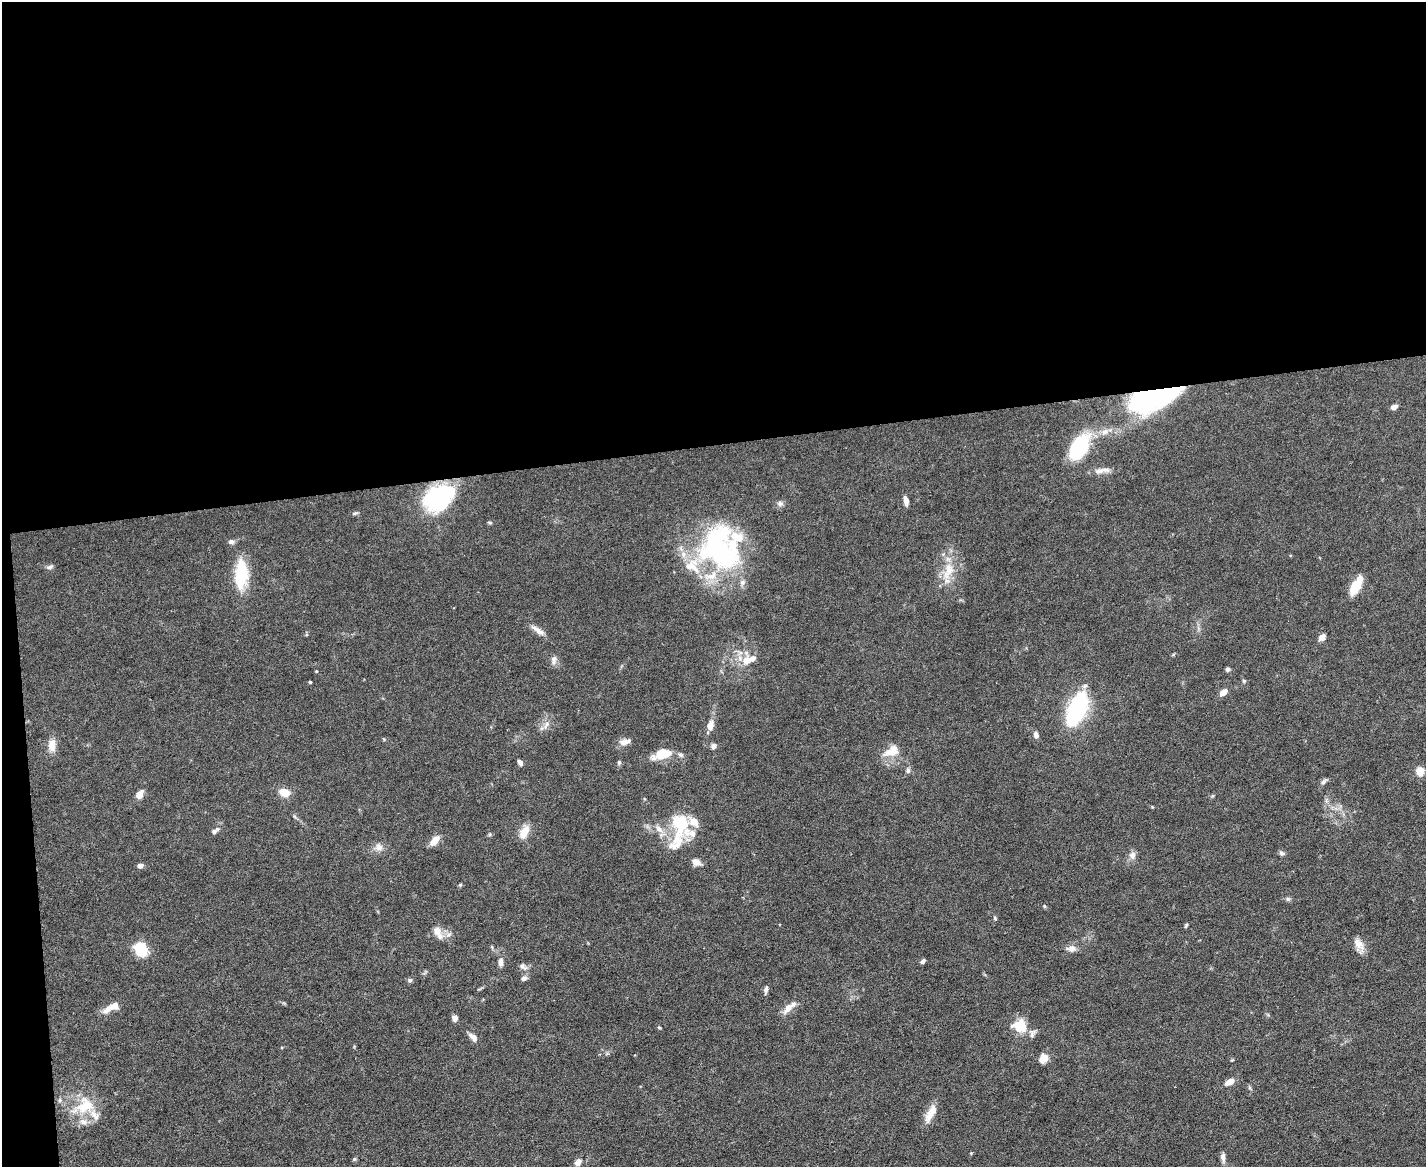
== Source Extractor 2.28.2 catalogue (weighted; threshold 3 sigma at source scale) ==
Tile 1 of 3 x 4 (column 1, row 1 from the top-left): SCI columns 131-1554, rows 3496-4660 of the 4641 x 4660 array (HDU 1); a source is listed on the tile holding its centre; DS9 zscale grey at full resolution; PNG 1428 x 1169 px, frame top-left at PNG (2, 2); no overlay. Shown black and unused: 39% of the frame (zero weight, under 5 of 9 exposures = <1% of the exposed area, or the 3 px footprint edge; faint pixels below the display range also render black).
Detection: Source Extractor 2.28.2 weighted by HDU 2 'WHT'; one run over the whole footprint, this tile lists its part. Background 0.0828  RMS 0.0041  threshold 0.0169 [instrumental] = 3 sigma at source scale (4.09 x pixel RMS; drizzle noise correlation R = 1.36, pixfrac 0.8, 0.05/0.05 arcsec/px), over >= 5 px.
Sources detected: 94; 3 inside a brighter object's white glare — not listed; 10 inside a brighter listed object's ellipse — not listed separately; the other 81 listed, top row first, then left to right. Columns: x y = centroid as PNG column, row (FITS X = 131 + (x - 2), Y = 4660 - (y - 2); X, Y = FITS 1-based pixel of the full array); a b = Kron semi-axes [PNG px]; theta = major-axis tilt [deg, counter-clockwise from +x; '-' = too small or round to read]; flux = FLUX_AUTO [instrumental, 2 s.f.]
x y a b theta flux
1153 398 54 22 19 76
1394 407 7 5 17 1.6
1105 432 11 8 19 2.5
1079 447 24 14 58 30
1100 471 15 7 8 2.9
439 497 32 21 35 42
906 501 11 5 -80 2.2
780 504 9 7 0 1.3
355 513 7 4 1 0.65
490 522 7 3 -8 0.5
231 542 7 6 - 1.2
721 553 56 41 -35 65
50 567 9 6 16 1
949 569 22 12 86 7.8
241 574 32 14 86 18
1356 585 20 9 62 9.3
538 630 21 6 -33 2.7
1322 637 8 6 43 2.2
554 660 13 7 89 1.7
746 660 12 11 - 4.9
1228 669 5 5 - 1
1244 681 5 4 - 0.55
310 682 3 3 - 0.4
1223 692 8 6 39 2.8
1077 709 31 16 68 42
546 724 12 6 58 2
710 726 11 7 73 3.2
1036 735 8 6 -71 1.4
625 742 17 7 11 2.5
52 745 16 9 88 4.1
714 746 8 6 69 1.2
893 751 19 14 81 5.8
662 754 24 11 17 7.5
619 762 6 5 - 0.73
520 763 7 4 -58 1.3
908 770 8 5 -81 1
1420 771 5 5 - 13
1324 782 11 5 43 0.99
284 792 9 6 -16 6.6
139 795 8 6 56 3.8
680 823 25 13 -46 19
659 829 13 8 -44 2.9
214 831 8 5 43 1.3
524 832 17 9 61 4.7
435 840 12 6 49 4.1
676 842 41 17 60 11
379 847 11 10 - 2.4
1281 853 7 6 - 0.96
1132 855 11 10 - 2
696 862 12 8 -28 2.3
140 866 6 5 - 1.6
460 885 5 4 - 0.45
1288 899 7 5 20 0.79
1044 906 5 4 - 0.46
995 918 5 4 - 0.51
1186 925 6 3 62 0.56
438 932 18 9 -60 3.9
1359 944 19 10 -49 3.4
1071 948 13 8 -1 2.2
141 949 15 11 -59 11
923 961 6 4 47 0.9
501 962 11 6 88 1.9
523 966 12 7 -46 1.6
524 978 8 6 33 1.2
410 980 7 5 10 0.83
766 990 9 5 77 1.2
788 1008 17 9 52 3.6
108 1009 16 8 43 3.2
455 1018 6 5 - 2.1
1020 1026 16 14 -18 10
659 1027 4 4 - 0.45
473 1037 12 7 -43 2.4
1043 1058 11 9 60 3.4
1230 1082 11 6 28 3.1
1250 1088 6 5 - 0.64
60 1100 6 4 71 0.61
85 1106 27 22 36 14
931 1114 26 9 61 5.1
971 1153 4 4 - 0.31
1223 1157 12 6 -85 1.7
578 1162 10 8 60 2
Overlapping masked pixels (flux is a lower limit): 1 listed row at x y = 1153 398